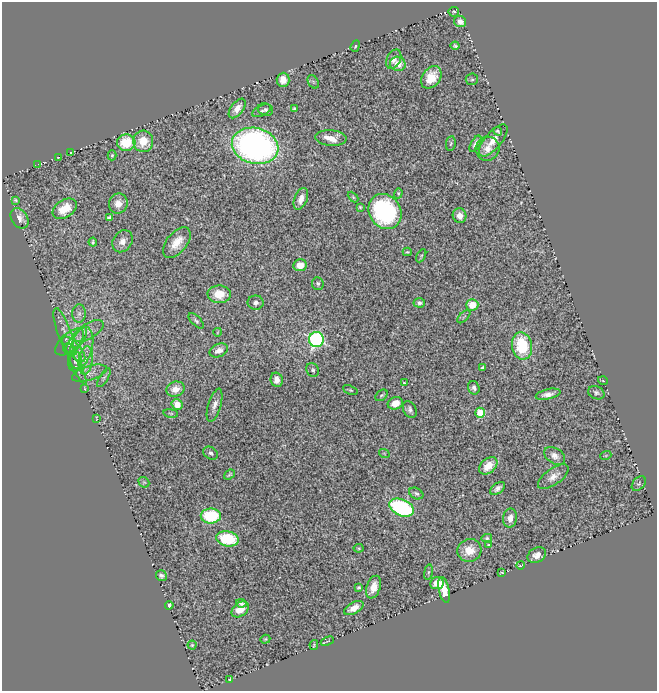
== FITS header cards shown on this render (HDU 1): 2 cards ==
NAXIS1  =                  655
NAXIS2  =                  689

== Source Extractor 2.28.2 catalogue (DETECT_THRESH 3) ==
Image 655 x 689 px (HDU 1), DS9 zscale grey, 1 PNG px = 1 image px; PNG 659 x 693 px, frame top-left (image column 1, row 689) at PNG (2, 2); each listed source drawn as its Kron ellipse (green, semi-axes under 4 px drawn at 4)
Background 0.693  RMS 0.036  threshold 0.108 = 3 sigma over >= 5 px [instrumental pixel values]
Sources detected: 124; all 124 listed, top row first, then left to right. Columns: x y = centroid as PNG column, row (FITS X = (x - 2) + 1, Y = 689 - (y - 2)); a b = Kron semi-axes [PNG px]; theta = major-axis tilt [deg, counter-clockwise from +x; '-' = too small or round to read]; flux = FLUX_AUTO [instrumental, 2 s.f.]
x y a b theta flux
454 12 5 5 - 3.6
460 21 6 5 - 13
355 46 6 4 69 3.5
455 46 4 3 - 4.2
394 59 10 7 63 13
398 64 8 7 - 27
431 77 12 9 53 41
472 79 6 6 - 4.2
283 80 7 6 - 24
313 82 7 5 -58 4.6
237 108 11 6 52 21
294 109 4 3 - 4
266 110 8 6 -23 6.7
262 111 10 5 27 6.3
498 131 4 3 - 4.4
331 138 15 8 -4 32
493 140 20 8 50 27
143 141 10 10 - 48
126 143 9 8 - 71
451 144 7 4 81 4.3
475 144 9 4 60 10
255 146 23 18 -13 1000
487 149 12 11 - 23
71 152 2 2 - 1.5
112 155 5 4 - 2.9
58 158 3 2 - 1.4
38 164 3 2 - 1.4
398 193 5 4 - 3.3
353 197 6 4 -46 3.2
301 199 11 6 69 22
15 200 4 3 - 3.2
118 203 10 9 - 22
360 207 3 3 - 3.2
65 209 13 8 33 52
385 211 18 15 -55 350
459 216 7 6 - 24
20 218 11 8 -55 21
109 218 4 4 - 6.7
122 241 12 9 55 17
93 242 4 3 - 3.7
177 242 18 10 51 34
407 252 4 3 - 2.7
421 256 7 3 61 3.1
300 265 7 6 - 32
318 284 6 5 - 5.9
219 294 11 8 -3 46
256 303 8 7 - 12
419 303 6 4 -5 7
472 305 6 6 - 44
79 314 9 7 89 10
464 317 8 3 45 3.2
196 321 10 4 -46 5.7
64 331 24 6 -70 19
89 331 17 8 32 20
218 332 4 2 - 1.8
316 339 7 7 - 510
76 341 17 6 53 21
70 342 17 9 41 23
522 346 14 10 -80 130
81 348 21 11 75 45
74 349 16 6 -49 22
70 350 7 5 -34 4.8
219 350 9 6 24 14
86 360 14 7 83 21
75 362 10 7 87 11
482 368 4 3 - 4
77 369 17 3 -61 7.2
313 370 7 6 - 6.1
89 373 18 7 17 15
104 378 10 4 59 5.9
277 380 7 6 - 19
603 381 5 3 - 2.1
404 383 4 3 - 2.7
84 388 3 2 - 1.5
474 388 7 6 - 7.8
175 389 9 7 16 25
350 390 8 3 -21 3.2
596 393 8 6 -24 6.9
548 394 12 5 12 15
381 395 7 5 38 4.1
395 403 8 6 17 27
177 404 6 5 - 32
215 405 17 6 73 15
410 410 9 6 -63 9.2
171 413 7 3 -8 3.4
480 413 5 5 - 100
96 418 4 2 - 1.6
211 453 8 6 -35 6.7
384 453 5 3 - 2
606 455 5 3 - 2.7
555 456 11 7 -32 15
488 466 10 7 40 38
229 475 6 3 39 3.7
553 477 18 8 36 22
144 482 6 5 - 2.9
639 484 8 5 47 4.2
497 488 8 5 37 9.9
416 493 7 5 -29 5.8
402 508 13 8 -22 340
211 516 10 7 0 140
510 518 9 7 80 18
487 538 5 4 - 3.9
227 539 11 7 -13 120
488 545 3 2 - 1.9
359 548 5 3 - 3.2
469 550 12 11 - 44
537 555 10 7 28 17
520 565 4 2 - 2.1
428 572 8 4 81 4.3
501 573 3 2 - 1.7
161 576 6 5 - 8.4
437 583 7 6 - 33
359 587 4 3 - 3
374 587 12 7 70 28
444 590 13 5 -77 38
241 603 5 4 - 4.6
169 605 4 4 - 9
354 608 10 5 29 26
240 609 9 6 39 34
265 639 5 4 - 3.1
327 641 7 2 21 2.8
192 645 4 4 - 2.9
314 645 5 3 - 2.9
230 679 4 2 - 1.8